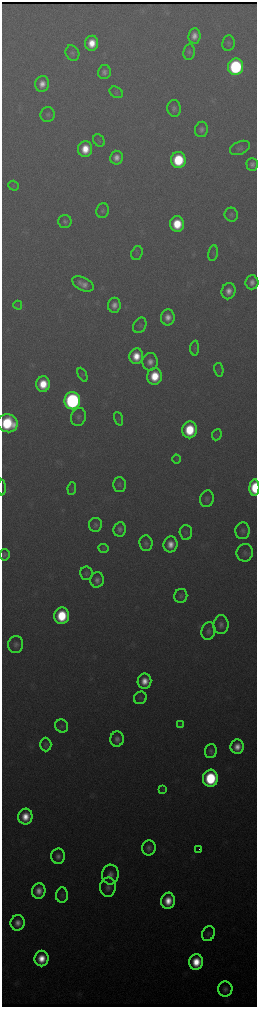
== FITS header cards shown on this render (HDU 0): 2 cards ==
NAXIS1  =                  510 / length of data axis 1
NAXIS2  =                 2010 / length of data axis 2

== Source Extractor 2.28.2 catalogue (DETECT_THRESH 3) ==
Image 510 x 2010 px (HDU 0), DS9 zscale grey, zoomed out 1/2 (1 PNG px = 2 x 2 image px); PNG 259 x 1009 px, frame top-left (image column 2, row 2010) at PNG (2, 2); each listed source drawn as its Kron ellipse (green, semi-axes under 4 px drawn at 4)
Background 3440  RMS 40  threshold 119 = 3 sigma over >= 5 px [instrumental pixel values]
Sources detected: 91; all 91 listed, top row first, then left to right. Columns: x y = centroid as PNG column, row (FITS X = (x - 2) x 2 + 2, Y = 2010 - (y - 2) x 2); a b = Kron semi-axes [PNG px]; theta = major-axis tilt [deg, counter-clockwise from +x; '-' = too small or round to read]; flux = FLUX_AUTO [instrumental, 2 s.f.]
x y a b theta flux
194 36 7 6 - 8.2e+04
92 43 7 6 - 1.9e+05
228 43 8 6 79 2.5e+04
189 52 8 5 83 2.9e+04
72 53 8 6 -64 3.1e+04
236 67 8 7 - 1.5e+06
104 72 7 6 - 4.4e+04
42 84 8 7 - 9.4e+04
116 92 7 5 -32 1.8e+04
174 108 8 6 -84 3.6e+04
48 115 7 7 - 2.8e+04
201 129 8 6 82 4.3e+04
99 140 6 5 - 1.6e+04
240 148 10 6 23 3.0e+04
85 149 8 7 - 2.1e+05
116 158 7 6 - 7.6e+04
178 160 8 7 - 6.4e+05
252 164 6 6 - 4.7e+04
14 186 5 4 - 1.3e+04
103 211 7 6 - 2.7e+04
231 215 7 6 - 2.6e+04
65 221 7 6 - 3.0e+04
177 224 8 7 - 3.5e+05
137 253 7 5 70 2.1e+04
213 253 8 5 80 1.7e+04
252 282 7 6 - 6.3e+04
83 284 11 6 -27 8.5e+04
228 291 8 7 - 8.5e+04
18 305 4 3 - 1.3e+04
114 305 7 6 - 7.4e+04
168 317 8 7 - 9.3e+04
140 325 8 6 61 2.1e+04
195 348 7 4 87 1.7e+04
136 356 8 7 - 1.8e+05
150 362 9 7 84 7.9e+04
219 370 7 4 -78 1.6e+04
82 375 7 4 -63 1.5e+04
155 376 8 7 - 3.1e+05
43 384 7 7 - 2.7e+05
72 401 8 8 - 2.6e+06
78 417 9 7 72 3.7e+04
119 419 7 2 -70 1.1e+04
8 423 10 9 - 7.4e+05
190 430 8 7 - 4.6e+05
217 435 6 4 66 1.5e+04
177 459 4 3 - 9.0e+03
119 484 7 6 - 2.4e+04
2 488 8 1 -90 9.0e+04
72 488 6 3 82 1.0e+04
254 488 8 5 89 4.9e+05
207 499 8 7 - 3.2e+04
95 525 7 6 - 2.9e+04
120 529 7 6 - 4.6e+04
243 531 8 7 - 3.3e+04
186 532 7 6 - 2.1e+04
146 543 8 6 -85 3.2e+04
171 544 8 7 - 1.2e+05
103 549 5 4 - 1.4e+04
245 553 9 8 - 3.6e+04
4 555 6 5 - 2.8e+04
86 573 7 6 - 2.2e+04
97 580 8 6 81 5.5e+04
181 596 7 6 - 2.9e+04
62 616 8 7 - 5.1e+05
221 625 9 7 88 5.0e+04
208 631 9 7 75 4.1e+04
16 645 8 7 - 3.9e+04
144 681 7 7 - 1.3e+05
140 698 6 6 - 1.8e+04
181 724 4 2 - 7.7e+03
62 726 7 6 - 1.9e+04
117 739 7 7 - 5.3e+04
46 745 7 5 -89 2.6e+04
237 747 7 6 - 1.2e+05
211 751 7 6 - 3.4e+04
210 778 8 7 - 8.4e+05
163 790 4 2 - 8.2e+03
25 817 8 7 - 1.8e+05
149 848 7 6 - 4.6e+04
199 849 2 1 - 4.6e+04
58 856 8 7 - 5.3e+04
110 875 10 8 87 6.9e+04
108 887 10 7 89 5.2e+04
39 891 8 6 79 1.1e+05
62 895 7 6 - 2.1e+04
168 901 8 7 - 1.9e+05
18 923 7 7 - 8.9e+04
208 934 8 6 67 2.7e+04
41 959 8 7 - 2.1e+05
196 962 8 7 - 2.6e+05
225 989 7 7 - 4.6e+04
At the frame edge (FLAGS 8, measured only in part): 2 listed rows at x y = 2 488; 254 488